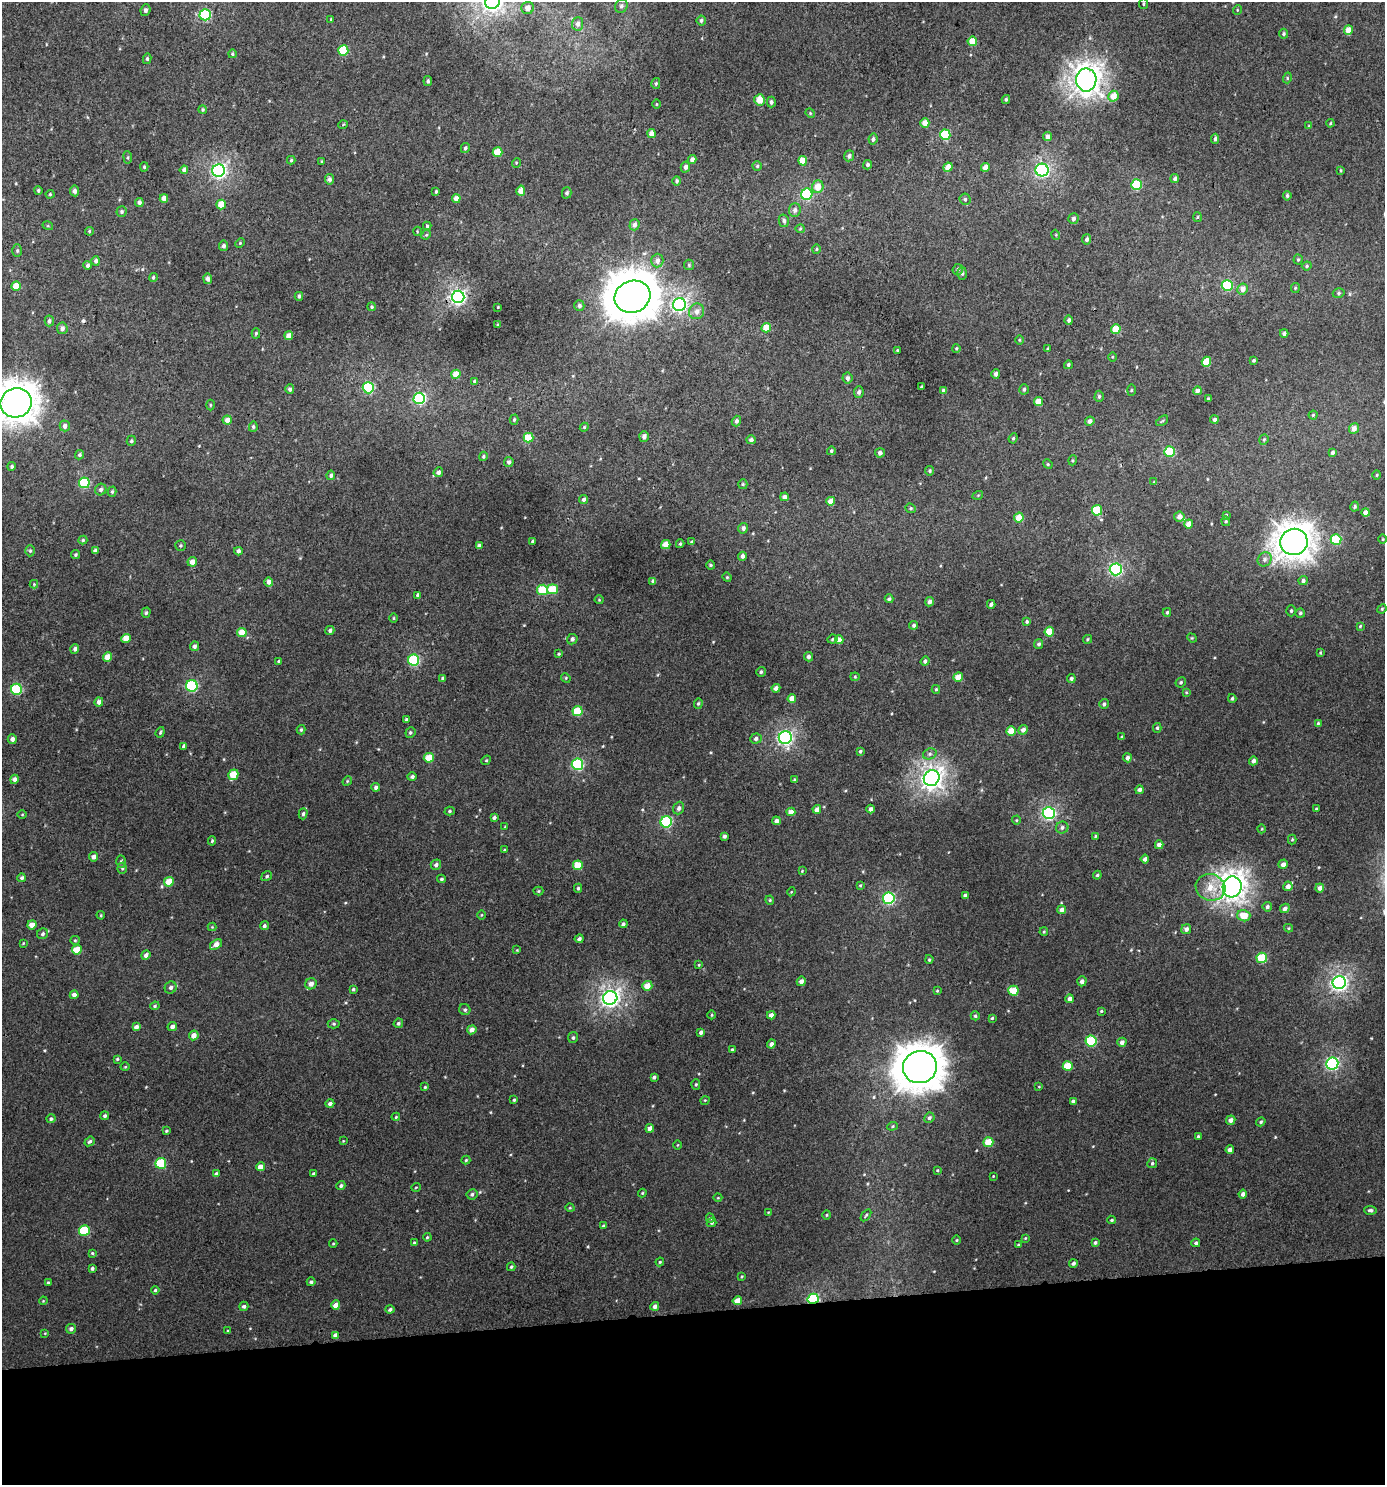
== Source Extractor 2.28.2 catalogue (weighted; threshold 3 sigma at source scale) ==
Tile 8 of 3 x 3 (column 2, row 3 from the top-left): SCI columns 1389-2771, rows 5-1487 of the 4199 x 4457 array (HDU 1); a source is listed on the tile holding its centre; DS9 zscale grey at full resolution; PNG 1387 x 1487 px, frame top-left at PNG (2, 2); each listed source drawn as its Kron ellipse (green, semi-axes under 4 px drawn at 4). Shown black and unused: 12% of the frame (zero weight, under 3 of 4 exposures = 1% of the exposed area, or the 3 px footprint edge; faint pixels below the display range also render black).
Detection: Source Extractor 2.28.2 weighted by HDU 2 'WHT'; one run over the whole footprint, this tile lists its part. Background 0.0069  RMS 0.0042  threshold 0.0189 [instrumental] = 3 sigma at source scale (4.5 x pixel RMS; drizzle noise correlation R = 1.50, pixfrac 1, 0.0396/0.0396 arcsec/px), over >= 5 px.
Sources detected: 488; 1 inside a brighter object's white glare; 1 cosmic-ray / hot-pixel residue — neither listed nor drawn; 1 inside a brighter listed object's ellipse — not listed separately; the other 485 listed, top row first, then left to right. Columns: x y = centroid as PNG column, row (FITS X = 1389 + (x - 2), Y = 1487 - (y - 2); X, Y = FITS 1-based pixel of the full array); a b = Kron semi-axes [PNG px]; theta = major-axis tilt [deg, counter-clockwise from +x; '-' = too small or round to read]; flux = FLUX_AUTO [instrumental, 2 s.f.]
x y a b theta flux
493 2 8 6 38 200
1144 4 5 3 - 0.43
621 6 7 6 - 1.2
528 8 6 6 - 2.3
145 10 6 5 - 0.94
1237 10 5 3 - 0.35
205 15 5 5 - 33
331 19 3 3 - 0.32
701 20 5 4 - 0.88
578 24 7 5 84 1.8
1348 30 4 4 - 5.4
1284 34 5 4 - 0.7
972 41 5 4 - 6.6
343 50 5 5 - 16
232 54 4 4 - 0.6
147 59 5 4 - 0.71
1287 78 5 3 - 0.46
1086 80 11 10 - 340
428 81 5 4 - 0.89
656 83 5 4 - 0.65
1113 96 5 5 - 5.7
1006 99 4 3 - 0.61
760 100 5 5 - 5.6
771 102 5 4 - 1
656 104 5 3 - 0.35
203 110 4 4 - 0.54
810 113 5 4 - 0.42
925 123 5 4 - 4
1330 123 4 3 - 0.37
343 125 5 3 - 0.35
1309 126 4 4 - 0.37
652 134 4 4 - 3
945 135 5 5 - 21
1047 136 4 4 - 2.3
873 139 5 4 - 1
1215 139 5 3 - 0.97
465 148 5 4 - 0.7
497 152 5 4 - 8.6
849 156 5 5 - 1.1
128 157 6 3 -83 0.52
692 159 4 4 - 1.7
291 160 4 4 - 0.57
803 161 5 4 - 5.6
322 162 4 3 - 0.45
516 163 5 3 - 0.37
868 165 5 4 - 0.88
757 166 4 4 - 0.58
144 167 4 4 - 0.58
685 167 5 4 - 1.4
948 167 5 4 - 4.7
985 167 4 4 - 2.9
184 170 4 4 - 1.3
1042 170 6 6 - 83
1341 170 4 3 - 0.42
219 171 6 6 - 110
329 179 5 4 - 1.1
1175 179 4 4 - 1
677 181 5 4 - 0.8
1136 185 5 5 - 22
818 187 6 5 - 4.3
38 191 4 3 - 0.6
75 191 5 4 - 1.5
436 191 4 3 - 0.52
521 191 5 4 - 4.1
567 193 6 5 - 0.89
50 194 4 4 - 0.45
807 194 6 5 - 35
1287 196 5 4 - 0.77
164 198 4 4 - 2.7
456 198 4 4 - 2.8
965 199 6 5 - 0.93
139 202 4 4 - 1.2
221 204 5 4 - 6.6
795 210 7 6 - 1.4
122 212 5 5 - 0.79
1197 217 5 3 - 0.43
1073 219 5 5 - 1.2
784 221 6 5 - 1.1
634 225 5 5 - 1.7
48 226 5 3 - 0.47
427 226 4 4 - 0.53
800 229 5 4 - 0.5
89 231 4 4 - 0.5
417 231 4 3 - 0.33
426 235 5 4 - 0.58
1056 235 5 3 - 0.36
1087 239 5 4 - 1.1
240 243 5 3 - 0.4
223 246 5 4 - 1.3
816 249 4 3 - 0.43
17 251 6 5 - 0.67
1298 260 5 4 - 0.52
96 261 5 4 - 1.2
657 261 7 6 - 2.1
87 265 4 4 - 0.94
689 265 5 5 - 0.55
1307 266 5 4 - 0.57
958 269 6 5 - 0.87
962 273 6 5 - 0.68
153 277 4 4 - 0.6
208 279 5 4 - 1.7
16 286 5 4 - 6.9
1227 286 5 5 - 28
1295 288 5 4 - 0.48
1243 289 5 5 - 3
1339 293 6 4 17 0.72
299 296 4 3 - 0.89
458 297 6 6 - 120
632 297 18 16 22 1000
679 304 6 6 - 100
579 306 5 5 - 1
372 307 4 4 - 0.61
498 307 3 2 - 0.3
697 311 8 7 - 2.5
1069 320 4 4 - 1.1
49 321 5 4 - 1.1
498 325 3 3 - 0.51
62 328 5 5 - 1.6
766 328 5 4 - 7
1116 329 5 4 - 7.1
256 333 5 4 - 0.61
1284 333 4 4 - 1.1
289 336 4 4 - 3.7
1019 340 4 3 - 0.36
956 348 4 4 - 0.52
1047 349 4 2 - 0.39
897 350 3 2 - 0.4
1112 357 5 3 - 0.38
1254 360 3 3 - 0.62
1206 362 5 5 - 12
1068 365 4 4 - 0.69
456 374 4 4 - 5.6
996 374 5 4 - 1.4
847 378 5 5 - 1.4
475 381 4 3 - 0.7
921 387 3 2 - 0.38
368 388 6 5 - 35
290 389 5 4 - 0.94
1024 389 5 5 - 0.83
1131 390 5 3 - 0.41
944 391 4 4 - 2
1197 391 4 4 - 1.8
859 392 6 5 - 1.2
1099 396 6 4 89 0.74
419 398 6 5 - 52
1208 399 3 3 - 0.76
1038 401 4 4 - 4.3
16 403 16 14 20 680
210 405 5 3 - 0.42
1313 415 4 4 - 0.51
1214 419 4 4 - 1.1
227 420 4 4 - 2.6
514 420 5 4 - 0.63
736 421 5 4 - 1.2
1090 421 5 4 - 1.8
1162 421 7 3 37 0.53
65 426 5 5 - 1.8
253 427 5 4 - 0.68
584 427 4 4 - 0.53
1354 428 5 5 - 2.6
644 436 5 4 - 1.7
529 438 5 5 - 10
1013 438 5 4 - 0.59
751 440 4 4 - 1
1264 440 5 4 - 0.6
131 441 5 4 - 0.7
831 451 4 4 - 0.65
1169 452 5 5 - 18
880 453 5 4 - 1.2
1332 453 4 3 - 0.94
79 455 5 4 - 0.81
483 456 4 4 - 0.56
1073 460 5 3 - 0.49
509 462 5 5 - 1.1
1048 464 5 4 - 0.49
12 466 4 4 - 0.76
930 471 5 4 - 0.7
438 472 5 4 - 1.6
331 475 5 4 - 0.94
1377 475 4 3 - 0.37
1154 482 3 3 - 0.35
84 483 5 5 - 25
743 484 5 4 - 0.55
101 490 6 5 - 1.1
112 492 5 4 - 0.58
978 495 5 3 - 0.38
784 497 4 4 - 1.4
583 499 5 4 - 0.99
831 501 4 4 - 3.7
1355 507 5 4 - 0.61
911 508 5 4 - 0.62
1097 510 5 5 - 16
1366 512 4 4 - 2.2
1226 515 4 3 - 0.56
1019 517 5 4 - 5.7
1179 517 5 5 - 2.2
1226 521 5 4 - 0.54
1188 524 4 4 - 2.6
743 528 5 5 - 1.4
1383 539 5 3 - 0.33
83 540 4 4 - 0.53
1336 540 5 5 - 22
533 541 3 3 - 0.65
692 542 4 3 - 0.52
1294 542 14 13 - 520
680 544 4 3 - 0.6
666 545 5 4 - 5.8
181 546 5 5 - 0.64
479 546 4 4 - 2
30 551 5 4 - 0.66
95 551 4 4 - 1.6
238 551 4 3 - 0.99
76 555 4 4 - 0.63
742 556 4 4 - 1.4
1265 559 7 6 - 1.4
192 562 5 4 - 3.2
711 565 4 4 - 0.55
1116 569 6 6 - 68
727 577 5 4 - 0.47
1303 580 5 4 - 1.2
653 581 4 4 - 1.3
269 582 4 4 - 1.9
34 584 4 4 - 0.38
553 589 5 5 - 9.8
542 590 5 5 - 14
418 595 4 3 - 1.1
889 599 4 3 - 0.82
599 600 4 4 - 0.38
929 602 4 4 - 1.5
991 604 4 3 - 1.2
1382 609 5 4 - 0.5
1291 611 5 4 - 0.59
1167 612 4 3 - 0.65
146 613 5 4 - 0.7
1300 613 5 4 - 0.66
394 618 5 3 - 0.38
1027 621 4 4 - 0.58
914 625 4 4 - 0.88
1360 626 4 3 - 0.46
330 630 4 4 - 0.94
242 632 5 4 - 6
1049 632 5 4 - 8.4
126 638 4 4 - 6
1192 638 5 4 - 0.41
572 639 5 5 - 1.1
832 639 5 3 - 0.63
1087 639 5 4 - 0.52
839 640 4 4 - 2.5
1039 644 5 4 - 0.88
194 646 5 4 - 1.1
75 649 5 4 - 1.2
1320 653 4 3 - 0.51
559 654 4 3 - 0.42
107 657 5 4 - 4.6
809 657 4 4 - 1.2
414 660 5 5 - 31
279 661 4 3 - 0.67
925 661 5 4 - 1
761 672 5 4 - 0.71
855 677 4 4 - 0.47
958 677 4 4 - 5.8
442 678 4 3 - 0.59
566 678 5 4 - 0.45
1071 678 4 4 - 0.81
1181 682 5 5 - 0.72
192 686 5 5 - 42
776 688 4 4 - 1.6
16 689 5 5 - 30
936 689 4 3 - 0.51
1186 692 4 3 - 0.4
792 698 4 4 - 3.5
1232 698 4 3 - 0.65
99 702 4 4 - 1.8
698 703 5 4 - 0.61
1104 704 5 4 - 1
577 711 5 5 - 14
406 719 4 3 - 0.56
1318 723 4 4 - 0.49
1157 728 5 4 - 0.61
301 730 4 3 - 0.59
1023 730 5 4 - 1.9
1011 731 5 4 - 6.4
160 732 5 4 - 0.57
410 733 5 5 - 0.67
1122 737 4 3 - 0.43
785 738 6 6 - 100
12 739 5 4 - 1.7
756 739 6 5 - 1.4
184 746 4 3 - 0.95
860 751 4 3 - 0.65
930 754 7 5 21 0.97
429 758 5 5 - 6.9
1127 758 4 4 - 1.6
486 760 5 4 - 0.48
1253 761 4 4 - 1.5
577 764 6 5 - 38
233 775 5 5 - 8.2
412 777 5 4 - 0.84
932 778 8 7 - 220
15 779 5 4 - 1.7
795 780 3 3 - 0.67
347 781 5 4 - 0.52
376 787 4 4 - 1
1139 790 4 4 - 1.4
679 808 6 5 - 1.3
817 809 4 4 - 2.5
871 809 4 3 - 1.2
1316 809 3 3 - 0.48
450 811 5 4 - 0.59
791 812 4 4 - 3
1049 813 6 6 - 69
22 814 4 3 - 0.33
303 814 5 4 - 0.76
494 818 4 4 - 0.96
1016 820 4 4 - 0.42
776 821 4 4 - 1.8
666 822 5 5 - 38
505 827 3 3 - 0.35
1062 828 6 6 - 1.1
1262 829 4 3 - 0.33
724 836 4 3 - 1.2
1095 836 3 2 - 0.4
1292 839 5 4 - 0.5
212 841 5 4 - 0.55
1159 845 4 4 - 2.3
504 850 3 3 - 0.41
94 857 5 4 - 1.8
1145 859 4 4 - 1.4
121 862 6 4 88 0.8
1283 864 5 4 - 1.9
436 865 5 5 - 1.3
578 865 5 5 - 9.1
122 868 5 4 - 0.69
802 871 4 3 - 0.31
1097 875 4 4 - 0.52
267 876 6 4 32 0.74
22 878 4 4 - 1
441 879 4 3 - 0.71
169 882 5 4 - 7.2
860 885 4 3 - 0.44
1288 886 5 4 - 2.2
1210 887 15 13 -18 7.1
1232 887 10 9 - 310
578 888 4 4 - 0.66
1320 888 4 4 - 1.9
538 891 5 4 - 0.5
791 892 4 3 - 0.36
965 896 4 3 - 1.2
889 898 6 6 - 47
770 900 4 4 - 0.47
1267 907 5 4 - 1
1285 908 5 4 - 1.7
1062 910 4 4 - 1.7
101 915 4 4 - 0.4
481 915 5 3 - 0.39
1244 916 6 5 - 6.4
623 924 4 3 - 0.78
32 925 4 4 - 4.1
264 926 4 4 - 0.93
212 927 4 4 - 0.36
1288 928 4 4 - 0.4
1186 929 5 4 - 1.6
1044 932 4 3 - 0.5
43 934 6 5 - 0.9
579 939 4 4 - 0.98
75 940 5 4 - 0.52
23 943 4 3 - 0.35
216 945 7 4 35 3.3
77 950 5 5 - 8.1
517 950 4 4 - 0.39
146 955 5 4 - 1.6
1262 958 5 5 - 17
929 959 4 3 - 0.55
699 965 4 3 - 0.4
801 981 4 4 - 1.7
1082 981 5 4 - 1.7
1339 983 6 6 - 130
311 984 6 5 - 2.6
647 986 5 5 - 4.4
171 988 6 6 - 1.3
353 989 4 3 - 0.58
937 991 4 4 - 0.42
1013 991 5 5 - 9.8
74 995 4 4 - 1.6
610 998 7 6 - 160
1070 999 4 4 - 2.2
155 1006 5 4 - 0.5
465 1010 6 5 - 0.97
1101 1011 4 3 - 0.45
712 1015 4 3 - 0.4
771 1015 4 4 - 2.1
975 1016 4 4 - 0.73
992 1018 3 3 - 0.52
398 1023 5 4 - 0.88
334 1024 6 4 -1 0.68
136 1027 4 4 - 2
172 1027 5 4 - 1.7
472 1030 5 4 - 2.4
701 1032 4 4 - 1.2
194 1035 5 4 - 2.8
573 1038 5 5 - 0.85
1091 1041 5 5 - 24
1122 1042 5 4 - 1.7
771 1044 4 4 - 1.6
732 1049 3 3 - 0.44
117 1059 3 3 - 0.49
1332 1063 6 6 - 69
1068 1066 5 5 - 7.9
125 1067 5 3 - 0.37
920 1067 17 16 - 970
654 1077 4 3 - 1
696 1084 5 4 - 0.6
425 1087 4 4 - 0.4
1039 1087 4 3 - 0.27
514 1100 3 3 - 0.5
705 1100 5 3 - 0.31
1073 1101 4 3 - 0.99
330 1104 4 4 - 1.1
105 1116 4 4 - 0.87
396 1117 4 3 - 0.46
929 1118 5 5 - 1
51 1119 4 4 - 0.78
1231 1120 5 4 - 2
1261 1122 5 3 - 0.66
892 1126 5 4 - 0.54
650 1128 4 4 - 2.5
166 1131 4 3 - 0.47
1198 1136 4 3 - 0.56
90 1141 5 4 - 0.8
343 1141 3 2 - 0.29
988 1142 5 5 - 9
677 1145 5 3 - 0.34
1230 1149 4 4 - 1.6
466 1160 4 4 - 0.55
161 1163 5 5 - 22
1152 1163 5 4 - 0.72
260 1167 4 4 - 2.9
937 1170 3 3 - 0.35
216 1174 4 4 - 0.88
314 1174 3 3 - 0.63
993 1176 3 3 - 0.27
341 1186 5 4 - 0.96
416 1187 5 3 - 0.32
642 1193 4 4 - 0.44
472 1194 5 5 - 0.95
1243 1194 4 4 - 1.6
718 1198 4 3 - 0.32
570 1208 4 3 - 0.35
1370 1210 6 4 -2 0.96
768 1212 4 2 - 0.29
827 1215 4 4 - 0.48
866 1215 7 3 54 0.55
710 1218 4 4 - 0.62
1112 1220 4 3 - 0.54
712 1223 5 4 - 0.6
603 1226 4 4 - 0.52
84 1230 5 5 - 19
427 1237 4 3 - 0.47
1025 1238 4 4 - 0.41
957 1240 5 3 - 0.41
1095 1242 4 4 - 0.79
414 1243 4 3 - 0.69
1196 1243 4 4 - 0.8
333 1244 4 3 - 0.33
1018 1245 4 3 - 0.43
92 1253 4 4 - 0.52
660 1262 4 4 - 0.46
1073 1263 4 3 - 1.1
511 1267 4 3 - 0.54
92 1268 4 3 - 0.82
742 1276 4 3 - 0.35
48 1282 4 3 - 0.52
311 1282 4 4 - 0.85
155 1290 4 4 - 0.61
813 1299 6 5 - 45
43 1301 4 3 - 0.34
737 1301 5 4 - 4.3
336 1305 4 4 - 3.6
244 1306 4 4 - 0.88
655 1306 4 4 - 1.9
390 1309 4 4 - 0.89
71 1329 5 4 - 1.3
228 1331 4 4 - 0.38
45 1333 3 3 - 0.31
335 1335 4 4 - 1.6
Overlapping masked pixels (flux is a lower limit): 3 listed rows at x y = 458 297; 920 1067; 813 1299
Isophote crosses this tile's border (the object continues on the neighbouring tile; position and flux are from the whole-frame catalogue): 2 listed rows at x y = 493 2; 16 403